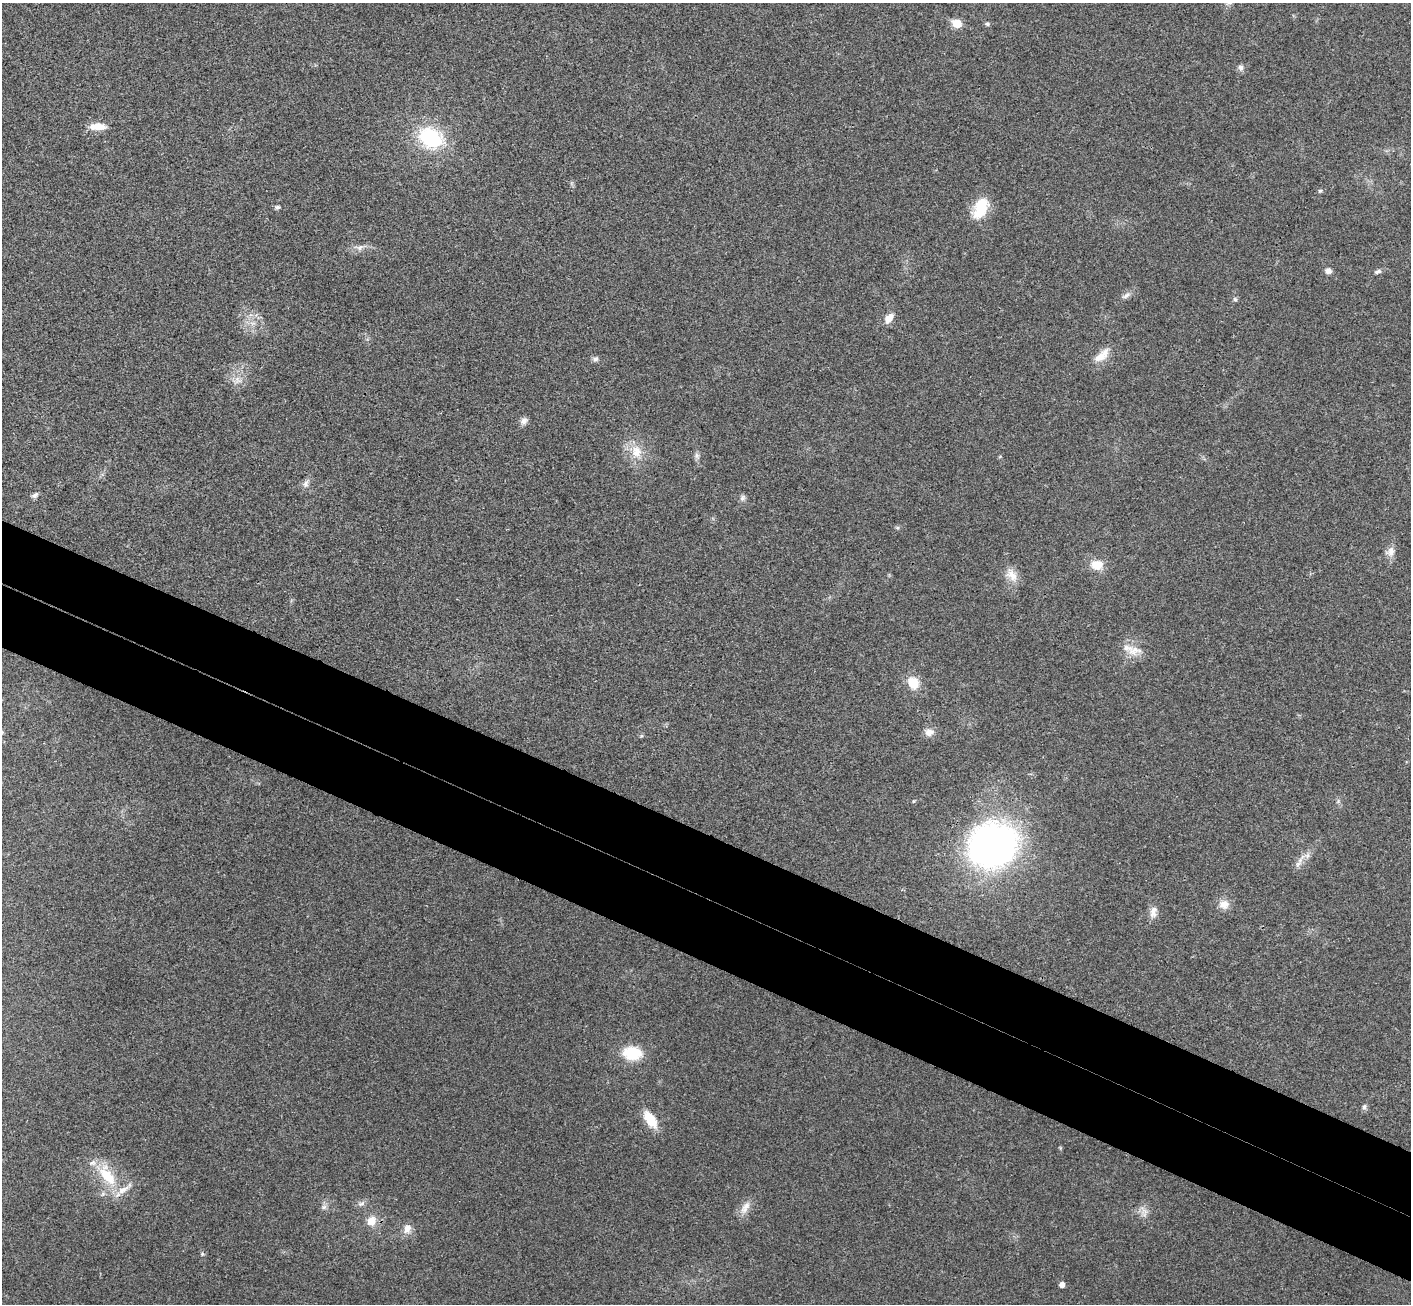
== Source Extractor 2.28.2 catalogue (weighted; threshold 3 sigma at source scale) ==
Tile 6 of 4 x 4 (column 2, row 2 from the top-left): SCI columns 1443-2851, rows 2808-4109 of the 5707 x 5742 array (HDU 1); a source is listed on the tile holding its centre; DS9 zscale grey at full resolution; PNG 1413 x 1306 px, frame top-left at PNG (2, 3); no overlay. Shown black and unused: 10% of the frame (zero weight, under 3 of 4 exposures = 6% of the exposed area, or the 3 px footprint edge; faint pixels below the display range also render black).
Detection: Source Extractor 2.28.2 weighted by HDU 2 'WHT'; one run over the whole footprint, this tile lists its part. Background 0.0358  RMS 0.0065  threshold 0.0291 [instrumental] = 3 sigma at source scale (4.5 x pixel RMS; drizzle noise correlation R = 1.50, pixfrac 1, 0.05/0.05 arcsec/px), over >= 5 px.
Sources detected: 52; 1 too faint to see at this stretch — not listed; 1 inside a brighter listed object's ellipse — not listed separately; the other 50 listed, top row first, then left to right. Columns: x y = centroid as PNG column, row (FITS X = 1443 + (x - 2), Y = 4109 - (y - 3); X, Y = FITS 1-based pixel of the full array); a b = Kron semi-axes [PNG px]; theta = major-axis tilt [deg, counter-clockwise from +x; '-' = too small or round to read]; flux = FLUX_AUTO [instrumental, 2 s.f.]
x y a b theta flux
956 23 6 5 - 21
987 24 6 5 - 1.4
1241 67 9 7 90 2.4
98 126 20 8 0 8.8
431 138 26 19 -25 54
1320 191 6 5 - 1.2
277 207 8 5 -3 1.5
980 208 25 15 65 22
359 247 15 8 4 4.2
1328 271 8 7 - 2.9
1378 271 10 5 20 2
1126 295 15 6 32 3.2
1235 299 6 6 - 1.4
889 318 12 8 52 6.5
1102 355 24 10 42 9.3
595 359 8 7 - 1.9
237 380 15 11 17 6.5
524 421 10 8 46 3
636 452 20 15 -84 13
697 456 8 7 - 2.1
306 483 13 8 64 3.3
35 495 9 6 32 2.1
742 498 9 7 64 2
1391 552 13 11 45 5
1097 565 13 10 -1 11
1012 575 22 13 -56 8.2
1134 650 22 13 2 10
913 683 13 11 -68 13
2 732 5 4 - 1.1
929 732 11 9 1 5
641 736 5 5 - 0.9
913 801 4 3 - 0.71
1338 801 7 4 57 1.2
993 846 41 36 23 300
1307 855 10 7 23 3.4
1298 864 9 6 60 2.9
1224 904 14 12 7 6.3
1153 912 17 10 82 5.4
632 1053 19 14 -7 24
1364 1107 7 6 - 1.8
650 1120 16 8 -56 20
107 1175 40 17 -54 28
361 1204 11 7 20 2.6
324 1207 8 6 3 2.1
745 1207 21 9 60 6.3
1145 1211 17 9 -43 5.2
371 1221 13 12 - 8.1
407 1229 14 10 66 5.4
202 1254 5 5 - 1.1
1062 1285 5 4 - 3.7
Isophote crosses this tile's border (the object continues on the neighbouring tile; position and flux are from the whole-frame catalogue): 1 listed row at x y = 2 732